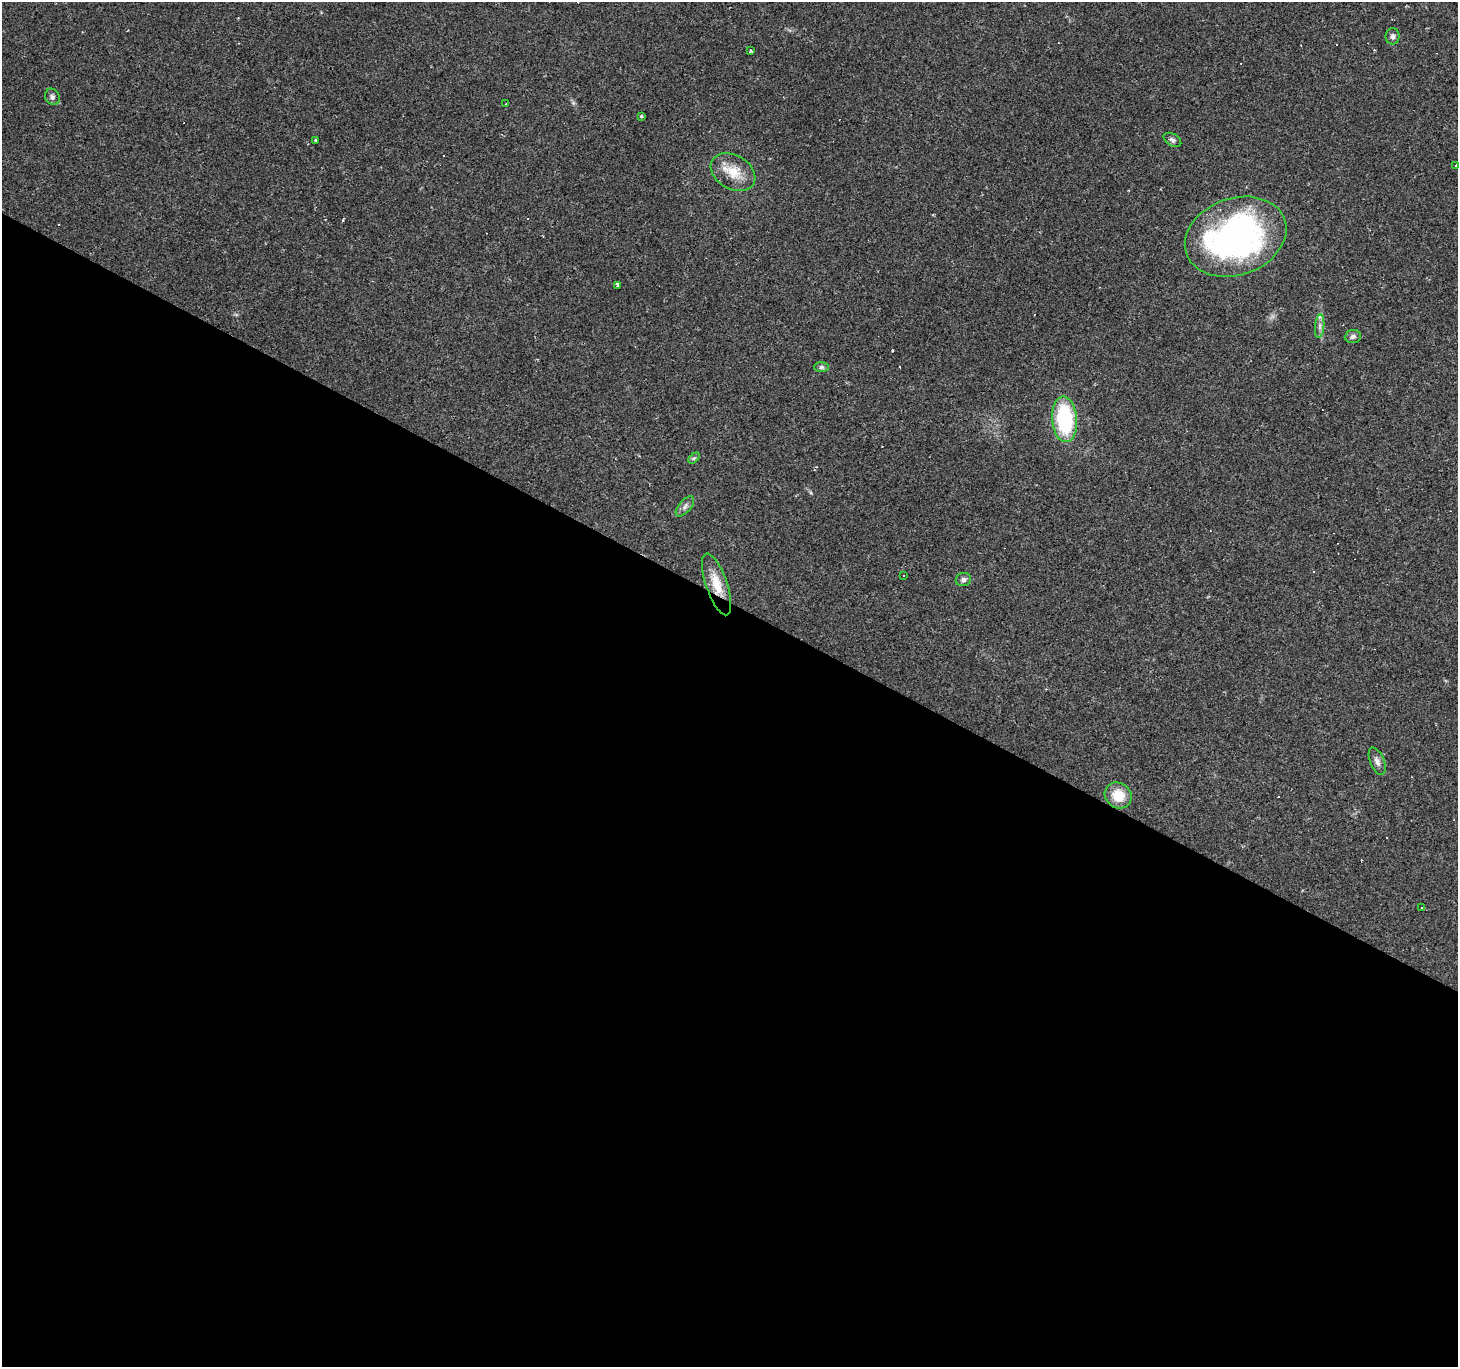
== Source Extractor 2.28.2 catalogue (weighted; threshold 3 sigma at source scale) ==
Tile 14 of 4 x 4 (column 2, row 4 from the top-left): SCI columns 1458-2913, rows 257-1621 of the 5824 x 5906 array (HDU 1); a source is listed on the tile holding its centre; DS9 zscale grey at full resolution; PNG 1460 x 1369 px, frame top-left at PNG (2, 2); each listed source drawn as its Kron ellipse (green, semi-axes under 4 px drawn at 4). Shown black and unused: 56% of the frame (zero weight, under 2 of 3 exposures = <1% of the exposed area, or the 3 px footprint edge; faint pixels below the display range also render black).
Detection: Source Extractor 2.28.2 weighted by HDU 2 'WHT'; one run over the whole footprint, this tile lists its part. Background 0.0856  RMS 0.0063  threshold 0.0282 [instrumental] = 3 sigma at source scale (4.5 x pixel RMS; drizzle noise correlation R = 1.50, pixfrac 1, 0.0396/0.0396 arcsec/px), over >= 5 px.
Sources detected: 39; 15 cosmic-ray / hot-pixel residue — neither listed nor drawn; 1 inside a brighter listed object's ellipse — not listed separately; the other 23 listed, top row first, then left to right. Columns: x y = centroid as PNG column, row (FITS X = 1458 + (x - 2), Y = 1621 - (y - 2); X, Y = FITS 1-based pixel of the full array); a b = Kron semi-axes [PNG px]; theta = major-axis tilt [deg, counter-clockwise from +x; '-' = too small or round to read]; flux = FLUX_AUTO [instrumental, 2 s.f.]
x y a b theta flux
1393 36 8 7 - 2
751 50 3 3 - 1.1
52 97 8 7 - 1.9
506 104 3 2 - 0.41
641 116 3 3 - 1.4
1172 140 9 6 -31 1.7
316 141 3 3 - 1.7
1456 165 3 3 - 1.2
733 172 24 17 -30 14
1236 237 52 38 19 210
617 285 4 3 - 1.9
1320 326 12 4 85 2.5
1353 336 8 6 5 2
821 367 7 5 1 1.3
1065 419 23 12 -85 56
694 458 6 4 44 1
685 506 12 6 49 2.4
904 576 3 2 - 0.53
963 580 7 6 - 2.2
717 584 32 10 -71 13
1377 761 14 7 -68 3
1118 795 14 12 -38 14
1422 907 2 2 - 0.51
Overlapping masked pixels (flux is a lower limit): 1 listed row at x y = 717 584
Isophote crosses this tile's border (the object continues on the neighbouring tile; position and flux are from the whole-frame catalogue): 1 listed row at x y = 1456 165